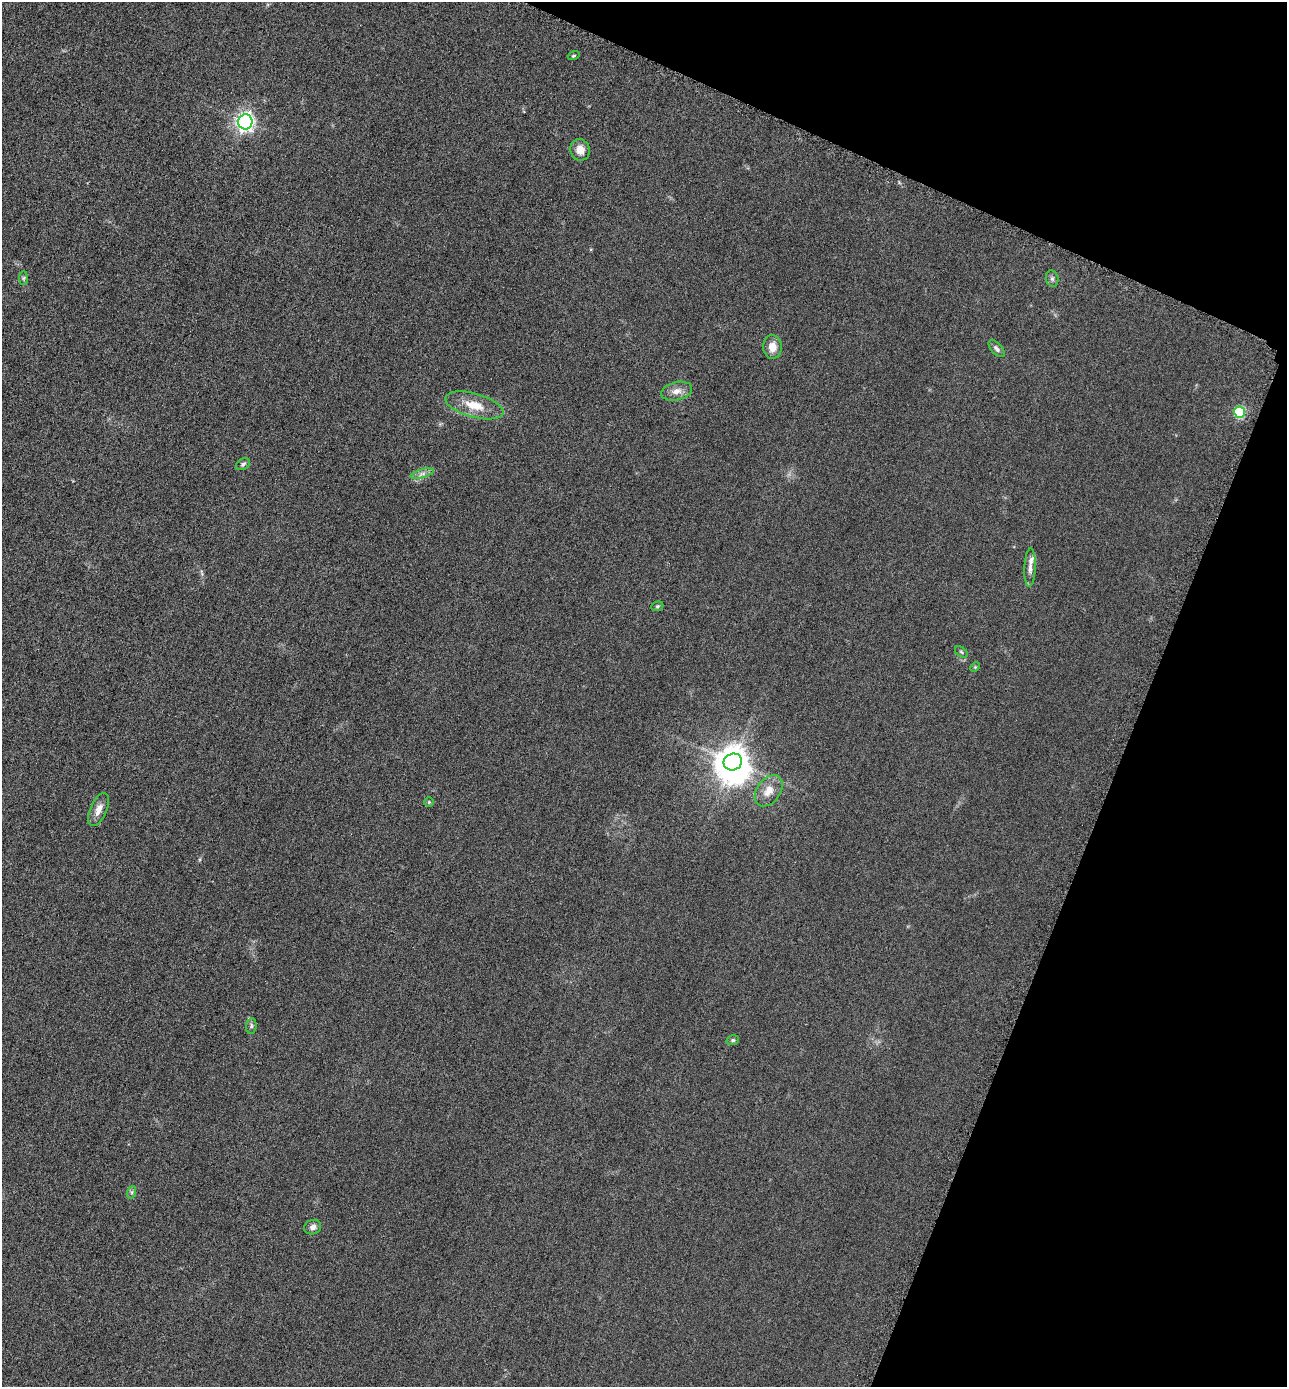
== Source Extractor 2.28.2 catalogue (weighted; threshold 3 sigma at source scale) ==
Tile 8 of 4 x 4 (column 4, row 2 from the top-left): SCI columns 4150-5434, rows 2784-4168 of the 5584 x 5572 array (HDU 1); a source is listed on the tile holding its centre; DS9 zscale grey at full resolution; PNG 1289 x 1389 px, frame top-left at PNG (2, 2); each listed source drawn as its Kron ellipse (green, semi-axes under 4 px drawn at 4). Shown black and unused: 20% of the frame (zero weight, under 3 of 6 exposures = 2% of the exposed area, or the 3 px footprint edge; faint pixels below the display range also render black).
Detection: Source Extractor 2.28.2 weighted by HDU 2 'WHT'; one run over the whole footprint, this tile lists its part. Background 0.0494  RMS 0.0096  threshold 0.0393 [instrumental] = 3 sigma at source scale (4.09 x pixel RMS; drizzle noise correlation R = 1.36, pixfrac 0.8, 0.05/0.05 arcsec/px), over >= 5 px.
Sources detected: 26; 1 inside a brighter object's white glare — neither listed nor drawn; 1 inside a brighter listed object's ellipse — not listed separately; the other 24 listed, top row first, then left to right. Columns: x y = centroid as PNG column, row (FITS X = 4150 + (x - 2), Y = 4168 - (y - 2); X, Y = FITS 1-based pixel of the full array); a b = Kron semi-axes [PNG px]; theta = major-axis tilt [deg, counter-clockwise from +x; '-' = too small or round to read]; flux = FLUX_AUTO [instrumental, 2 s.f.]
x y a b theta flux
574 56 6 3 19 1
245 122 7 7 - 360
580 150 11 9 -78 9
23 278 7 4 88 1.6
1052 278 8 6 -75 2.4
772 347 12 9 -88 9.2
997 349 10 5 -47 3
677 391 16 9 13 7.5
474 405 30 12 -16 19
1240 412 6 5 - 65
243 464 7 5 30 2
422 474 12 4 15 3.4
1030 568 19 5 87 5.3
657 606 6 4 20 1.3
961 652 7 4 -38 1.5
975 667 5 4 - 1
733 762 9 8 - 1400
769 791 17 11 54 12
429 802 5 4 - 1
99 810 18 8 66 8.2
251 1026 8 5 84 1.9
733 1040 6 5 - 1.7
132 1192 6 4 72 1.6
313 1227 8 7 - 3.7